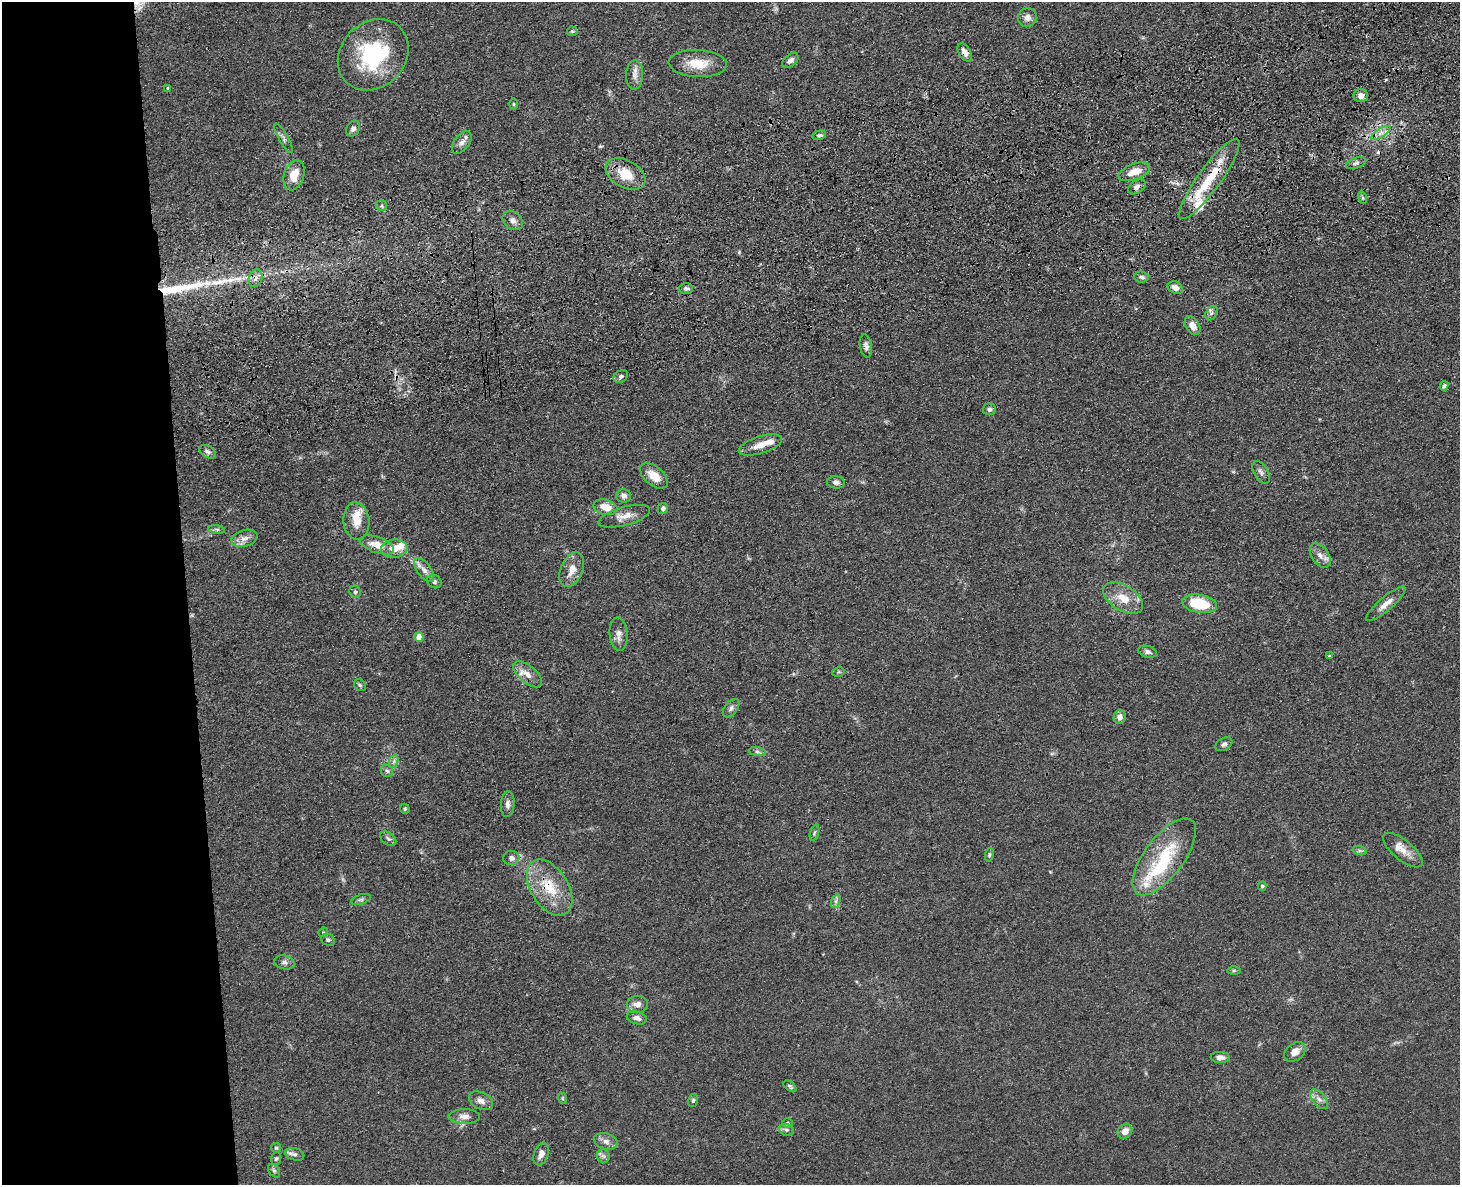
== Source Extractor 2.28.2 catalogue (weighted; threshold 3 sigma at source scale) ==
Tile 7 of 3 x 4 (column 1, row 3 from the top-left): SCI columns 270-1727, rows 1300-2482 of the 4800 x 4963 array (HDU 1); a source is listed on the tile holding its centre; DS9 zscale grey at full resolution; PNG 1462 x 1187 px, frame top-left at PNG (2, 2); each listed source drawn as its Kron ellipse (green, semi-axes under 4 px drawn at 4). Shown black and unused: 13% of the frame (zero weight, under 3 of 4 exposures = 6% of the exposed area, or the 3 px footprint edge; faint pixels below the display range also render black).
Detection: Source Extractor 2.28.2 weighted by HDU 2 'WHT'; one run over the whole footprint, this tile lists its part. Background 0.0683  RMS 0.0059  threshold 0.0265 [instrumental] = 3 sigma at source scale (4.5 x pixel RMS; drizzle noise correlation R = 1.50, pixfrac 1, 0.05/0.05 arcsec/px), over >= 5 px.
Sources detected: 122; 1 too faint to see at this stretch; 1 inside a brighter object's white glare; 2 cosmic-ray / hot-pixel residue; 2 long thin detections or spike segments (spike, bleed or trail) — neither listed nor drawn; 10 inside a brighter listed object's ellipse — not listed separately; the other 106 listed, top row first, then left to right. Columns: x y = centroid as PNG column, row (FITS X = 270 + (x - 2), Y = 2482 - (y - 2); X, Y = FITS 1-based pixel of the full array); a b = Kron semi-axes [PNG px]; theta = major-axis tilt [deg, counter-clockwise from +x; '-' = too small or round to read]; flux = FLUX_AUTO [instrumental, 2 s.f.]
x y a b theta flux
1027 17 9 9 - 3.4
572 31 5 5 - 0.71
965 52 10 6 -58 3.3
373 55 39 32 46 55
790 60 9 5 40 2.1
698 64 29 13 -3 13
634 75 15 8 88 4
168 88 4 4 - 0.81
1361 96 7 6 - 3.4
513 104 6 4 -89 0.67
353 129 8 6 56 2.1
1381 133 11 4 33 2.7
819 135 7 4 14 1.4
283 138 17 4 -61 2
462 143 13 7 52 2.7
1356 163 10 5 18 1.7
1134 172 16 8 21 8
625 174 21 13 -29 14
294 175 15 10 72 9
1209 179 49 11 54 26
1137 187 10 6 34 2.2
1363 198 6 4 -73 0.96
381 206 6 5 - 1
513 220 11 8 -37 2.9
1141 277 7 5 -5 1.5
256 278 9 6 71 3.2
1175 287 8 6 -27 3.2
686 288 7 5 0 1.7
1211 313 8 5 57 1.7
1192 326 10 6 -56 4.6
866 346 11 6 -79 2.1
621 376 8 6 31 1.5
1444 386 5 4 - 1.2
989 409 6 6 - 2
760 445 22 8 18 7.1
208 452 9 5 -30 1.7
1261 472 12 7 -61 2.2
654 476 16 9 -40 8.3
836 482 9 6 -6 2.2
624 496 7 6 - 2.5
605 507 12 7 -13 7.9
663 508 5 5 - 2.1
624 516 26 9 15 6.2
356 521 19 13 -84 8.1
217 529 8 4 -8 1
244 538 13 8 16 4.1
377 545 18 8 -19 7.4
394 549 13 9 5 7.2
1320 555 14 8 -55 4
424 570 14 7 -54 3.6
572 570 18 11 67 7.1
434 582 7 6 - 1.5
355 592 6 5 - 1.2
1123 598 22 12 -31 11
1199 604 18 9 -9 23
1386 604 25 6 41 5.1
619 634 17 9 -86 4
419 637 5 4 - 6.7
1147 652 9 6 -14 2.1
1329 656 4 4 - 0.48
838 672 6 4 12 0.85
527 674 17 8 -40 5.3
360 685 6 5 - 0.93
731 708 10 6 52 2
1120 717 7 6 - 2.8
1224 744 9 6 31 1.7
757 752 8 4 -9 1.4
394 761 7 4 71 1.3
387 771 6 6 - 1.3
508 804 13 7 86 2.7
405 809 5 4 - 0.92
814 833 8 3 71 0.94
388 839 9 6 -38 1.5
1403 850 24 10 -39 6.4
1360 851 7 4 -19 1.1
989 855 7 4 82 0.97
1164 857 46 19 53 34
511 858 8 7 - 2.2
1262 886 4 3 - 1.1
550 888 31 18 -58 21
361 899 10 5 18 1.5
836 901 7 4 72 1.4
323 932 5 4 - 0.67
328 940 7 5 -26 1.2
284 962 10 7 -13 2.2
1234 970 6 4 1 0.84
637 1004 10 8 1 3.7
637 1018 10 6 -16 2.7
1295 1052 12 8 36 5.1
1220 1057 10 5 -2 3
790 1086 7 4 -39 1.2
562 1098 6 3 -71 0.73
1319 1099 12 6 -49 2.8
693 1100 6 5 - 0.98
481 1101 13 8 -27 3.3
464 1116 16 7 0 3.8
788 1123 5 4 - 0.81
786 1130 8 5 -20 1.4
1125 1131 8 7 - 4.8
606 1141 12 8 -16 3.4
276 1148 5 5 - 0.8
295 1154 10 6 -16 2
541 1154 12 7 71 3.7
603 1156 7 6 - 1.7
276 1159 6 5 - 1.1
274 1171 7 5 -53 1.1
Overlapping masked pixels (flux is a lower limit): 5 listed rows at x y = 625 174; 1209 179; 1137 187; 256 278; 550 888